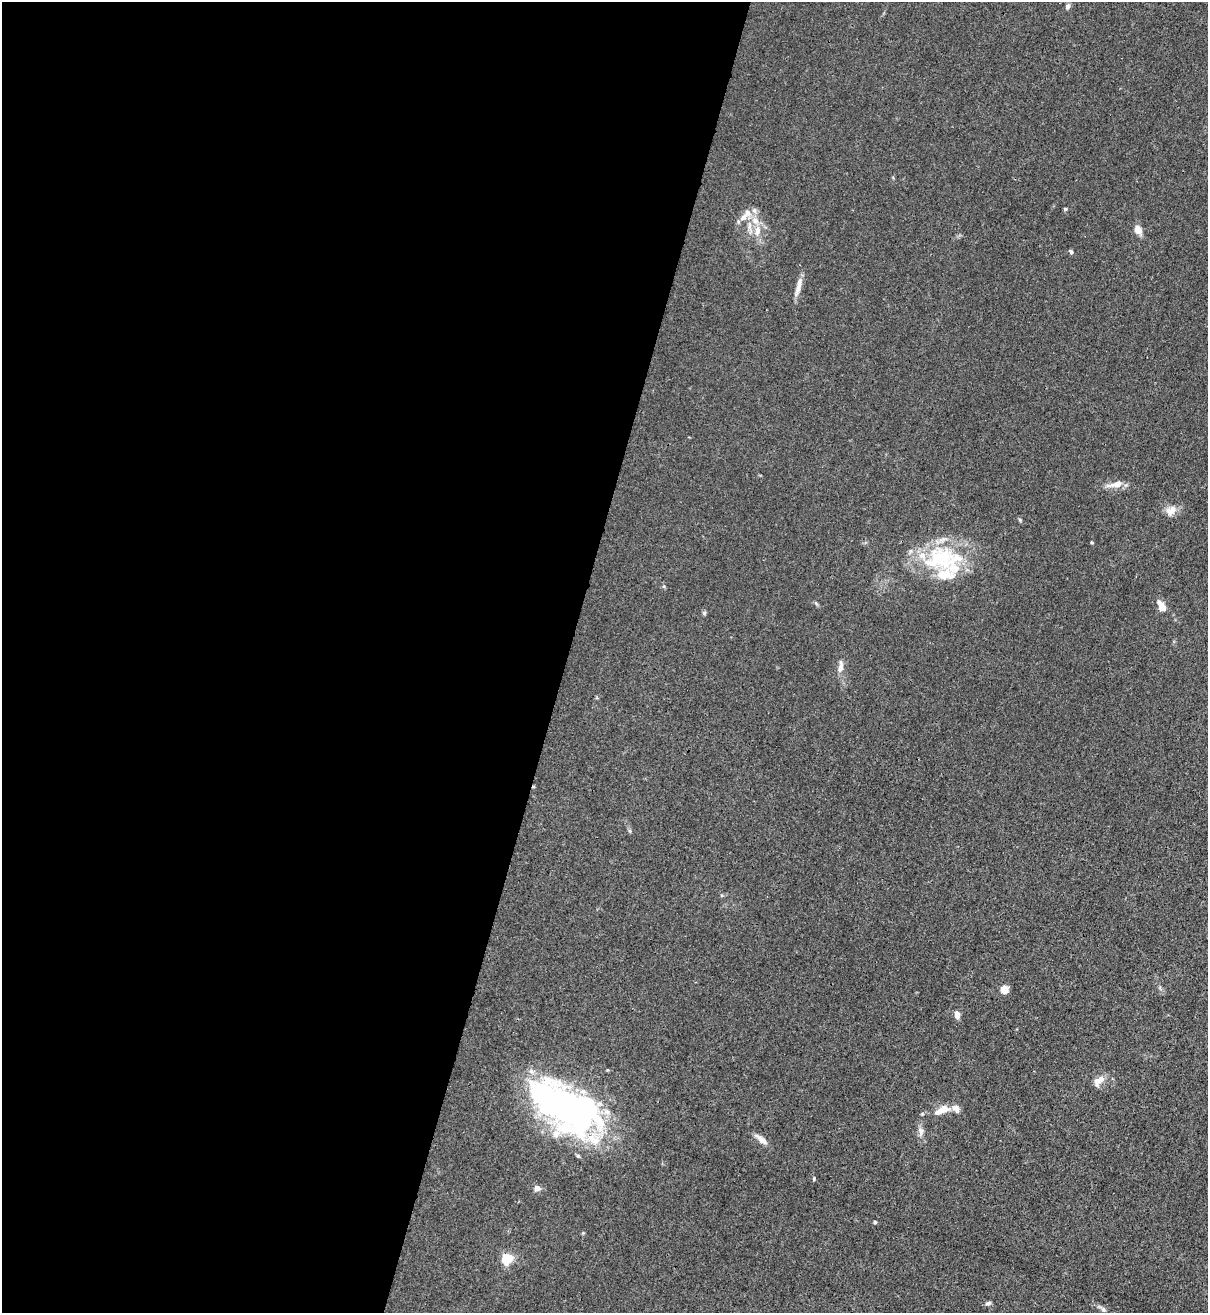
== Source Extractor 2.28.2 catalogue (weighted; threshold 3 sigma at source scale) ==
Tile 5 of 4 x 4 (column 1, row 2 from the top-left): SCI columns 216-1421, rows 2653-3963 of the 5381 x 5304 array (HDU 1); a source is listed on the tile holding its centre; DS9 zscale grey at full resolution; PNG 1210 x 1315 px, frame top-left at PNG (2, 2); no overlay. Shown black and unused: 47% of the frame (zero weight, under 3 of 4 exposures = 7% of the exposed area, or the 3 px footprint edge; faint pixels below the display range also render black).
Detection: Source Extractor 2.28.2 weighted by HDU 2 'WHT'; one run over the whole footprint, this tile lists its part. Background 0.0241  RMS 0.0029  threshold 0.0129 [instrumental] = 3 sigma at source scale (4.5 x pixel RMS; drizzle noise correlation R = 1.50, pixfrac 1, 0.05/0.05 arcsec/px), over >= 5 px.
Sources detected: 47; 4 inside a brighter object's white glare — not listed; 11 inside a brighter listed object's ellipse — not listed separately; the other 32 listed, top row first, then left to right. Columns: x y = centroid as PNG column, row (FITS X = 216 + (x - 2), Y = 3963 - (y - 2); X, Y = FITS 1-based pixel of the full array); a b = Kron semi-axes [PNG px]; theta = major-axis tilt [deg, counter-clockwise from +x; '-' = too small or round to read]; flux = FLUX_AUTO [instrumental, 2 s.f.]
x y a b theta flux
1068 6 8 6 58 0.75
1065 209 5 4 - 0.33
754 210 7 6 - 0.84
743 218 12 8 42 2
749 225 13 5 90 1.5
1138 230 10 7 -56 2.4
757 231 15 9 72 2.9
1071 252 5 4 - 0.57
798 287 25 6 77 2.5
1116 484 22 7 11 2.9
1171 511 15 11 44 2.4
1020 520 5 4 - 0.34
1092 542 4 3 - 0.3
941 558 41 33 8 23
816 603 7 4 -46 0.42
1162 606 14 7 -58 2.8
704 613 6 4 48 0.43
840 667 16 7 78 1.8
1004 989 10 9 - 2
957 1014 8 5 -77 1.9
1098 1081 18 9 43 2.2
563 1106 50 35 -89 48
944 1109 13 10 -9 2.7
921 1132 14 7 -85 1.5
761 1139 20 6 -39 1.8
578 1156 5 5 - 0.4
814 1179 6 3 -90 0.28
537 1188 8 7 - 1.3
875 1222 4 4 - 0.44
507 1259 5 5 - 22
988 1303 8 5 21 0.61
1103 1309 7 5 -53 0.67